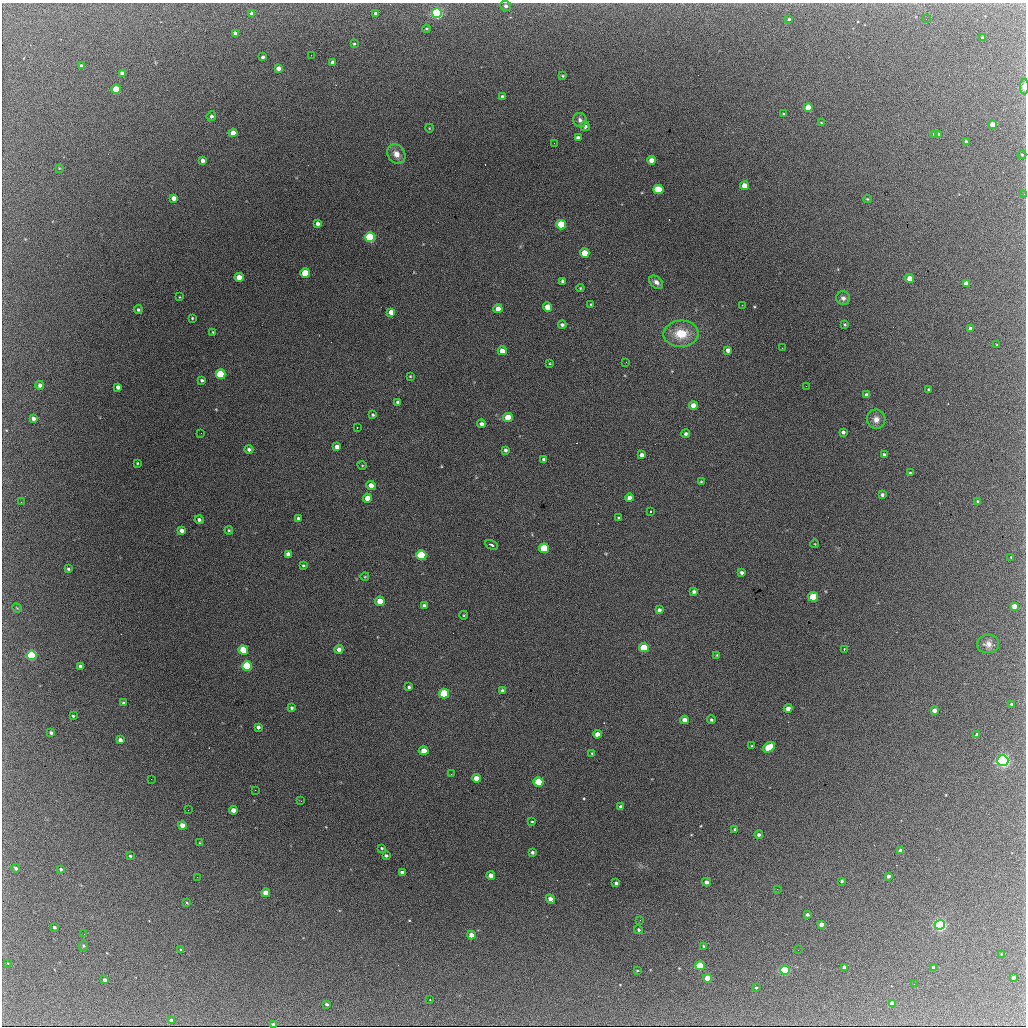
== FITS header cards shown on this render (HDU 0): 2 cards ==
NAXIS1  =                 1024 / length of data axis 1
NAXIS2  =                 1024 / length of data axis 2

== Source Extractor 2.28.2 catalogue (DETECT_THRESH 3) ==
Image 1024 x 1024 px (HDU 0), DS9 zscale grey, 1 PNG px = 1 image px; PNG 1028 x 1028 px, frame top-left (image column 1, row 1024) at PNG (2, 3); each listed source drawn as its Kron ellipse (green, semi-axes under 4 px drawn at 4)
Background 1510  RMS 28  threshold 84.7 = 3 sigma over >= 5 px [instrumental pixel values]
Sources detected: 225; all 225 listed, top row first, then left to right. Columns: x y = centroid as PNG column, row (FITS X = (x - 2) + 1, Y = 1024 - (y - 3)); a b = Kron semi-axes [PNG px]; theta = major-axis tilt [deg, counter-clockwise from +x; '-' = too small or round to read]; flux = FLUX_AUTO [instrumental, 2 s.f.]
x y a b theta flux
506 6 5 5 - 4900
252 13 4 4 - 7600
376 13 4 3 - 4900
437 13 5 5 - 360000
789 19 3 3 - 2200
926 19 2 2 - 2000
426 29 4 4 - 2100
235 33 4 3 - 6000
983 38 4 3 - 5400
354 44 3 3 - 1800
311 55 2 2 - 3200
263 57 3 3 - 4600
333 62 4 4 - 7700
81 66 3 3 - 5300
278 68 4 4 - 11000
122 73 4 3 - 8700
562 76 3 2 - 1800
1024 87 8 4 88 10000
116 89 4 4 - 50000
502 97 4 3 - 5700
808 107 4 4 - 39000
784 114 3 3 - 1900
211 116 5 5 - 4700
580 120 7 6 - 6600
821 123 4 2 - 1400
993 125 4 4 - 30000
585 126 5 4 - 6600
429 128 4 3 - 1400
233 133 4 4 - 21000
934 134 4 3 - 6400
938 134 4 3 - 5300
578 138 4 4 - 8400
966 142 3 3 - 4300
554 143 2 2 - 4900
396 154 10 8 -52 15000
1022 155 4 4 - 1800
203 160 4 4 - 7200
651 160 4 4 - 16000
59 168 3 3 - 1500
744 186 4 4 - 22000
658 189 5 4 - 73000
1024 194 3 2 - 2300
174 198 4 4 - 13000
867 199 4 3 - 1800
318 224 4 4 - 6900
561 225 5 4 - 100000
370 237 5 5 - 200000
585 253 4 4 - 38000
305 273 5 4 - 62000
239 277 4 4 - 22000
910 278 4 4 - 24000
563 281 4 4 - 4800
656 282 8 5 -41 7800
966 283 4 4 - 10000
580 288 4 4 - 1800
179 297 3 2 - 1200
843 298 7 7 - 6000
591 304 4 4 - 2000
742 305 2 2 - 780
548 307 4 4 - 23000
498 309 4 4 - 15000
138 310 4 4 - 3200
391 312 4 4 - 16000
192 318 3 3 - 1700
845 324 3 3 - 2300
562 325 4 4 - 4100
970 329 4 3 - 6900
213 332 3 3 - 1800
681 334 17 13 3 50000
997 345 3 2 - 1500
782 348 2 2 - 930
728 350 4 4 - 8300
502 351 4 4 - 15000
626 362 2 2 - 1500
550 363 4 2 - 1400
220 374 5 5 - 120000
410 376 3 3 - 1600
202 380 3 3 - 3100
40 385 4 4 - 7700
806 386 2 2 - 2400
118 387 4 4 - 8300
929 389 3 3 - 2600
867 395 4 3 - 6100
398 402 4 3 - 5400
693 406 4 4 - 17000
373 415 3 3 - 2500
508 417 5 4 - 44000
33 419 4 4 - 7800
876 419 10 9 - 13000
481 424 4 4 - 5400
357 428 2 2 - 1100
843 432 4 3 - 4400
201 433 2 2 - 940
686 434 4 4 - 4000
337 447 4 4 - 9400
249 449 4 4 - 4500
505 450 3 3 - 3800
642 455 4 4 - 6100
884 455 3 3 - 3100
544 459 4 3 - 4100
137 463 3 2 - 1600
362 465 5 3 - 1400
910 473 4 3 - 2400
701 481 4 3 - 1600
371 485 5 4 - 14000
882 495 4 3 - 4300
367 498 4 4 - 19000
629 498 4 4 - 12000
977 501 3 3 - 1700
21 502 2 2 - 4400
651 511 3 2 - 2600
298 518 4 4 - 3600
619 518 4 3 - 2500
199 520 4 4 - 4300
182 530 4 4 - 7500
229 530 4 4 - 2100
815 544 4 3 - 1300
491 545 7 3 -29 6200
544 548 5 5 - 85000
288 554 4 4 - 8000
421 555 5 5 - 120000
1011 557 3 2 - 1200
303 565 3 3 - 2200
68 569 4 4 - 2900
742 573 3 3 - 4200
365 576 4 3 - 1400
694 591 4 4 - 4800
813 597 5 4 - 81000
380 601 5 4 - 29000
424 605 4 3 - 4000
1014 606 4 4 - 15000
17 608 5 4 - 1700
659 610 4 4 - 4700
464 615 4 3 - 1600
988 644 11 9 6 11000
644 647 5 4 - 65000
339 649 4 4 - 7500
844 649 3 2 - 3000
243 650 5 4 - 60000
32 655 5 4 - 180000
717 655 4 3 - 1700
80 666 4 3 - 3900
247 666 5 5 - 150000
409 687 3 3 - 3200
502 690 4 4 - 3500
444 694 5 5 - 130000
123 703 4 4 - 3000
1012 704 4 4 - 2500
292 708 4 4 - 3000
788 708 4 4 - 9600
934 711 4 4 - 10000
73 716 3 3 - 2400
684 720 4 4 - 10000
711 720 4 4 - 2800
258 727 4 4 - 5000
51 733 3 3 - 3800
597 734 4 4 - 13000
976 734 4 3 - 6800
120 740 4 3 - 6600
752 746 3 2 - 1500
769 747 7 4 29 62000
424 751 4 4 - 22000
592 753 4 3 - 2000
1003 761 5 5 - 640000
451 774 3 2 - 2100
476 778 4 4 - 20000
151 779 2 2 - 720
538 782 5 4 - 79000
255 790 2 2 - 24000
301 801 3 2 - 4000
620 806 4 3 - 2800
188 810 2 2 - 3500
233 810 4 4 - 13000
532 822 4 2 - 1900
182 825 4 4 - 19000
735 829 4 3 - 3400
759 835 4 4 - 4600
199 843 3 2 - 1200
382 848 3 3 - 2100
901 851 4 4 - 10000
532 852 3 3 - 3800
130 856 3 3 - 2300
386 856 3 3 - 3300
16 868 4 3 - 4600
61 869 3 3 - 2800
402 873 4 3 - 7100
491 875 4 4 - 12000
888 876 3 3 - 5100
197 877 2 2 - 2800
842 881 3 3 - 2800
706 882 4 4 - 7600
616 883 4 3 - 3900
777 889 3 2 - 2600
266 893 4 4 - 27000
550 899 5 4 - 8700
187 903 4 3 - 1500
807 915 3 3 - 3600
640 920 3 2 - 1500
821 924 4 3 - 10000
940 925 5 5 - 450000
54 927 3 3 - 3300
639 930 4 4 - 2700
84 934 2 2 - 810
471 935 4 4 - 15000
83 946 5 4 - 2500
704 946 4 4 - 2600
181 950 3 2 - 2000
798 950 2 2 - 2200
1001 954 4 2 - 1300
7 963 3 3 - 1700
700 966 5 4 - 110000
844 967 4 4 - 7500
934 967 4 4 - 9200
637 970 3 2 - 1500
785 970 5 4 - 220000
1013 977 3 3 - 5700
707 978 4 4 - 30000
105 980 4 3 - 6000
914 984 2 2 - 990
756 988 3 2 - 1800
430 1000 3 2 - 5900
892 1003 4 4 - 13000
327 1004 3 3 - 3600
171 1020 4 3 - 6500
273 1024 4 2 - 3300
At the frame edge (FLAGS 8, measured only in part): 2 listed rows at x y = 1024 87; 1024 194